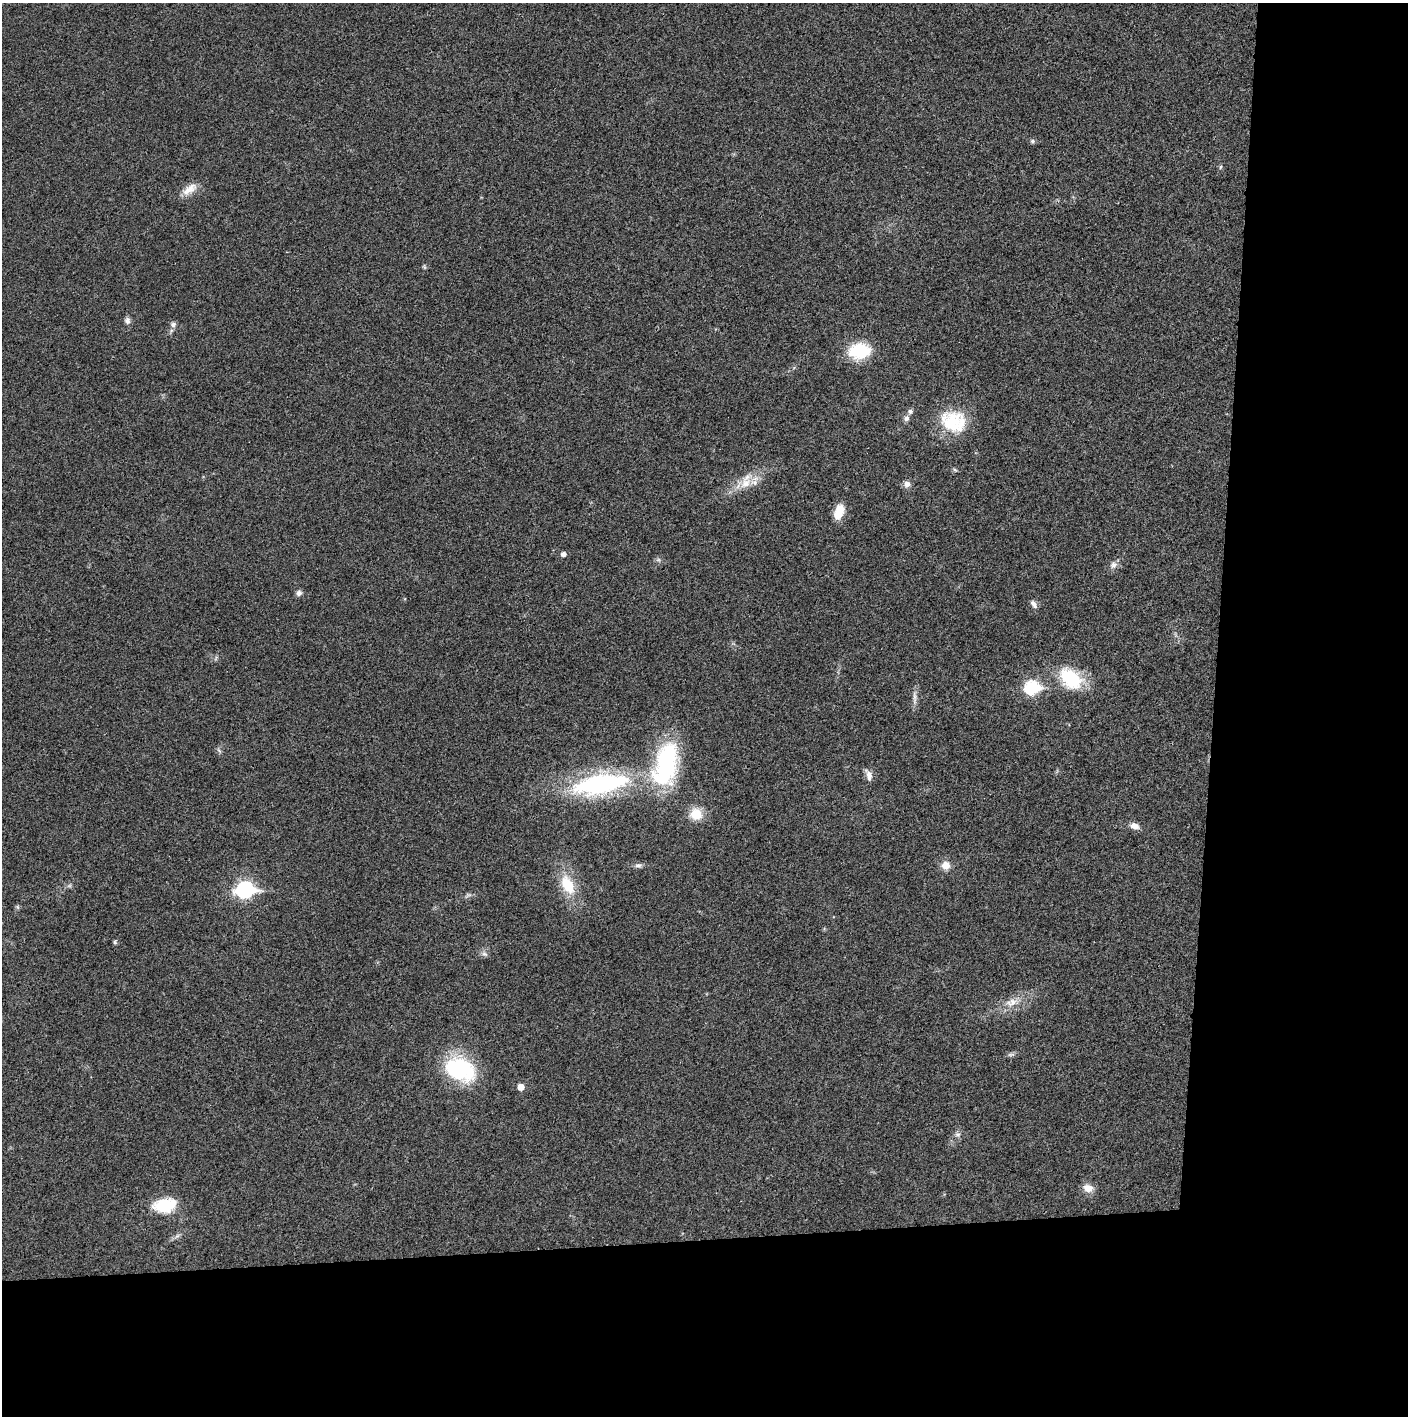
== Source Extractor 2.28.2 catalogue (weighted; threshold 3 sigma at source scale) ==
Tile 9 of 3 x 3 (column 3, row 3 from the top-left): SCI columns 2815-4220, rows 1-1414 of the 4221 x 4243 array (HDU 1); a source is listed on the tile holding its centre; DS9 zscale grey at full resolution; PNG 1410 x 1418 px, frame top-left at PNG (2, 3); no overlay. Shown black and unused: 24% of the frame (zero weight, under 3 of 4 exposures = <1% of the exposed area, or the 3 px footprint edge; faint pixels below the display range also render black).
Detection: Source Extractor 2.28.2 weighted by HDU 2 'WHT'; one run over the whole footprint, this tile lists its part. Background 0.019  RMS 0.0051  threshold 0.0229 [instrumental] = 3 sigma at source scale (4.5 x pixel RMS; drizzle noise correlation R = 1.50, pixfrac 1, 0.05/0.05 arcsec/px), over >= 5 px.
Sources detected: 48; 2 too faint to see at this stretch — not listed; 2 inside a brighter listed object's ellipse — not listed separately; the other 44 listed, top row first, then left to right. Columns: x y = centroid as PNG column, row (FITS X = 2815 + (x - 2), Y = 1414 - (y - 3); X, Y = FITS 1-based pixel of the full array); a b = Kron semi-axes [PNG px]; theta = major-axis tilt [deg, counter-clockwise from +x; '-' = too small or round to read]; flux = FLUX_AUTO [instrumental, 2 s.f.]
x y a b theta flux
1033 141 6 6 - 1.2
1220 167 6 4 87 0.75
189 189 24 11 36 6.6
424 267 7 5 -69 0.77
127 320 9 7 -81 2
173 324 9 8 - 2.2
859 351 24 17 5 26
906 418 8 7 - 1.9
952 421 31 29 23 26
955 470 7 4 -31 0.79
746 483 22 14 44 11
907 484 9 9 - 2.6
839 511 18 10 71 9.3
563 554 5 5 - 2.3
1113 565 12 10 45 3
299 593 7 7 - 1.9
1034 604 12 6 -55 2.2
1175 635 10 3 -69 1.1
216 658 7 4 71 0.83
1071 679 29 20 -37 30
1032 688 8 7 - 68
915 697 25 6 90 3.1
219 751 9 5 -62 1.3
666 764 56 29 77 65
869 775 16 7 -72 3.4
600 784 64 23 10 86
696 814 14 13 - 11
1134 826 13 8 -15 3.5
946 865 11 10 - 5
638 866 10 6 7 1.9
567 885 26 15 -65 19
245 890 9 7 3 130
468 895 12 5 30 1.5
17 907 6 5 - 0.86
115 942 7 5 74 0.85
484 954 10 7 -27 1.9
1012 1002 24 12 14 8.8
1011 1054 11 6 5 1.4
460 1069 32 23 -29 56
521 1087 6 5 - 5.2
957 1134 9 7 -33 1.7
1088 1188 13 10 -21 5.1
165 1205 28 16 8 19
177 1236 11 4 32 1.7